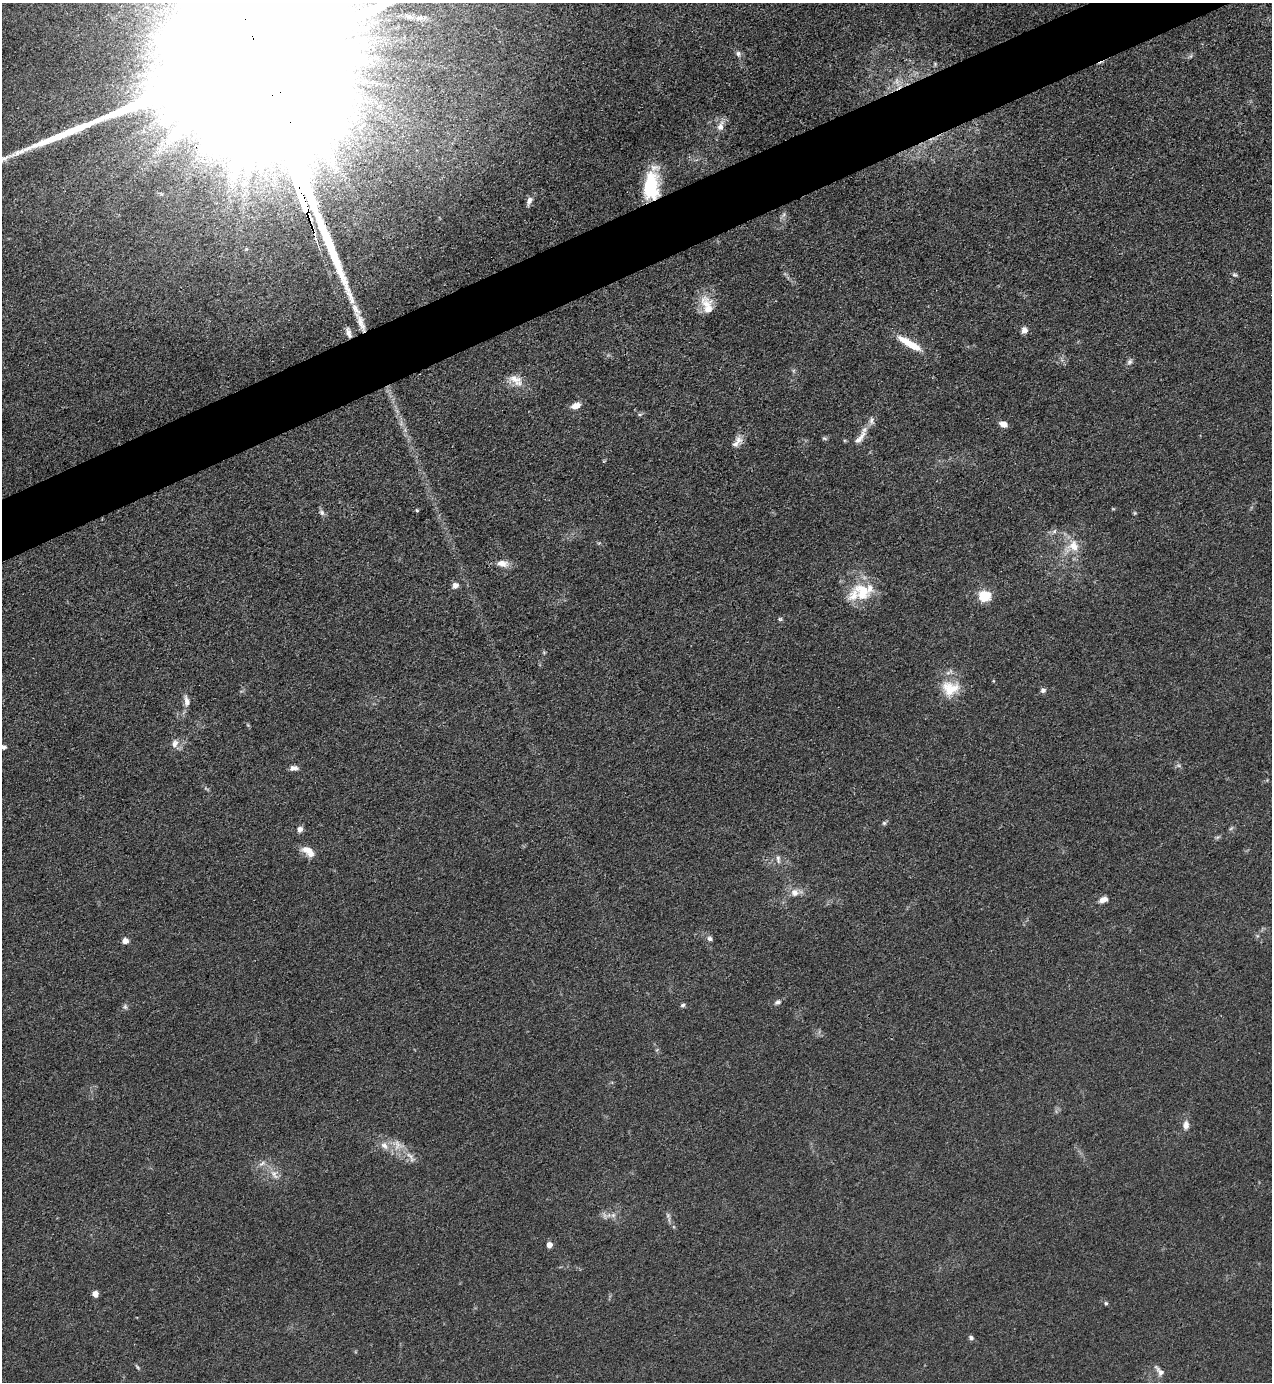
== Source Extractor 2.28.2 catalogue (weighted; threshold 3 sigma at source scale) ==
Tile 10 of 4 x 4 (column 2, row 3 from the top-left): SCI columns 1552-2821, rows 1382-2761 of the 5510 x 5523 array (HDU 1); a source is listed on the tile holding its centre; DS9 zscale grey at full resolution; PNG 1274 x 1384 px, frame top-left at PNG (2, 3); no overlay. Shown black and unused: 4% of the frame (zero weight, under 3 of 4 exposures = <1% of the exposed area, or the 3 px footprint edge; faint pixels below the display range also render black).
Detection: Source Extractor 2.28.2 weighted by HDU 2 'WHT'; one run over the whole footprint, this tile lists its part. Background 0.0432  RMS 0.0049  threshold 0.0221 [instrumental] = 3 sigma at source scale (4.5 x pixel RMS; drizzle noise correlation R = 1.50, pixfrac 1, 0.05/0.05 arcsec/px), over >= 5 px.
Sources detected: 76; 4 too faint to see at this stretch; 1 inside a brighter object's white glare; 1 cosmic-ray / hot-pixel residue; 1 long thin detection or spike segment (spike, bleed or trail) — not listed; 8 inside a brighter listed object's ellipse — not listed separately; the other 61 listed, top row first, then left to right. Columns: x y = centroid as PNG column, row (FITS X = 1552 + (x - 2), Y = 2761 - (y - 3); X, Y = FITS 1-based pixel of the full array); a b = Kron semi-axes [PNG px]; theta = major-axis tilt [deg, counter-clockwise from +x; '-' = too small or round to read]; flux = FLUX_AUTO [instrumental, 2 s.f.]
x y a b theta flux
419 18 14 7 1 3
738 54 8 6 -84 1.6
1191 56 6 4 71 0.77
935 64 5 4 - 0.6
897 82 14 7 -81 3.6
720 126 14 9 78 4
651 186 28 15 87 32
529 201 11 6 67 2.6
783 215 10 4 60 1.2
1235 275 7 5 -1 1
708 309 32 13 -88 9.6
1024 330 7 6 - 3.1
906 341 23 9 -30 9.1
1129 362 9 6 57 1.5
515 379 21 12 -22 6.5
576 406 12 7 25 4.1
640 414 6 4 2 0.78
1003 424 8 6 -23 3.5
862 436 34 8 66 5.4
824 438 7 4 -18 0.79
738 440 13 10 -74 3.6
1113 509 6 3 -18 0.45
322 512 9 7 -46 1.6
1135 513 5 5 - 0.6
1054 531 7 6 - 1.4
1072 546 25 17 33 12
502 563 15 8 -8 5.3
455 585 7 7 - 2.5
862 591 29 22 -48 17
984 596 6 5 - 58
780 619 5 5 - 0.77
950 688 26 22 0 14
1043 690 7 6 - 1.5
186 701 15 7 -82 3
175 744 12 8 73 3
3 747 7 5 -2 1.4
1178 765 8 4 -19 0.92
294 768 10 6 3 2.3
884 823 5 5 - 0.91
300 829 7 6 - 2.4
1217 837 8 5 19 0.93
308 851 18 9 -37 5.7
778 859 13 6 -85 2
795 892 17 10 9 5.1
1103 899 11 7 20 3
710 939 7 6 - 1.4
125 941 5 4 - 5.7
777 1002 10 7 32 1.6
683 1005 5 5 - 1.1
1186 1125 12 8 87 3.3
398 1145 20 15 -26 7.7
262 1163 12 5 34 2.2
274 1174 16 11 -55 4.9
613 1215 7 6 - 1.6
605 1216 10 5 -77 1.6
549 1245 4 4 - 5.7
95 1294 6 6 - 2.7
1106 1303 5 4 - 0.76
971 1338 5 5 - 1.5
137 1367 8 4 -55 0.76
1160 1371 16 7 -49 3
Overlapping masked pixels (flux is a lower limit): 1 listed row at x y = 651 186
Isophote crosses this tile's border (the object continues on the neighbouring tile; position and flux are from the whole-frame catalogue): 1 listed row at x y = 3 747